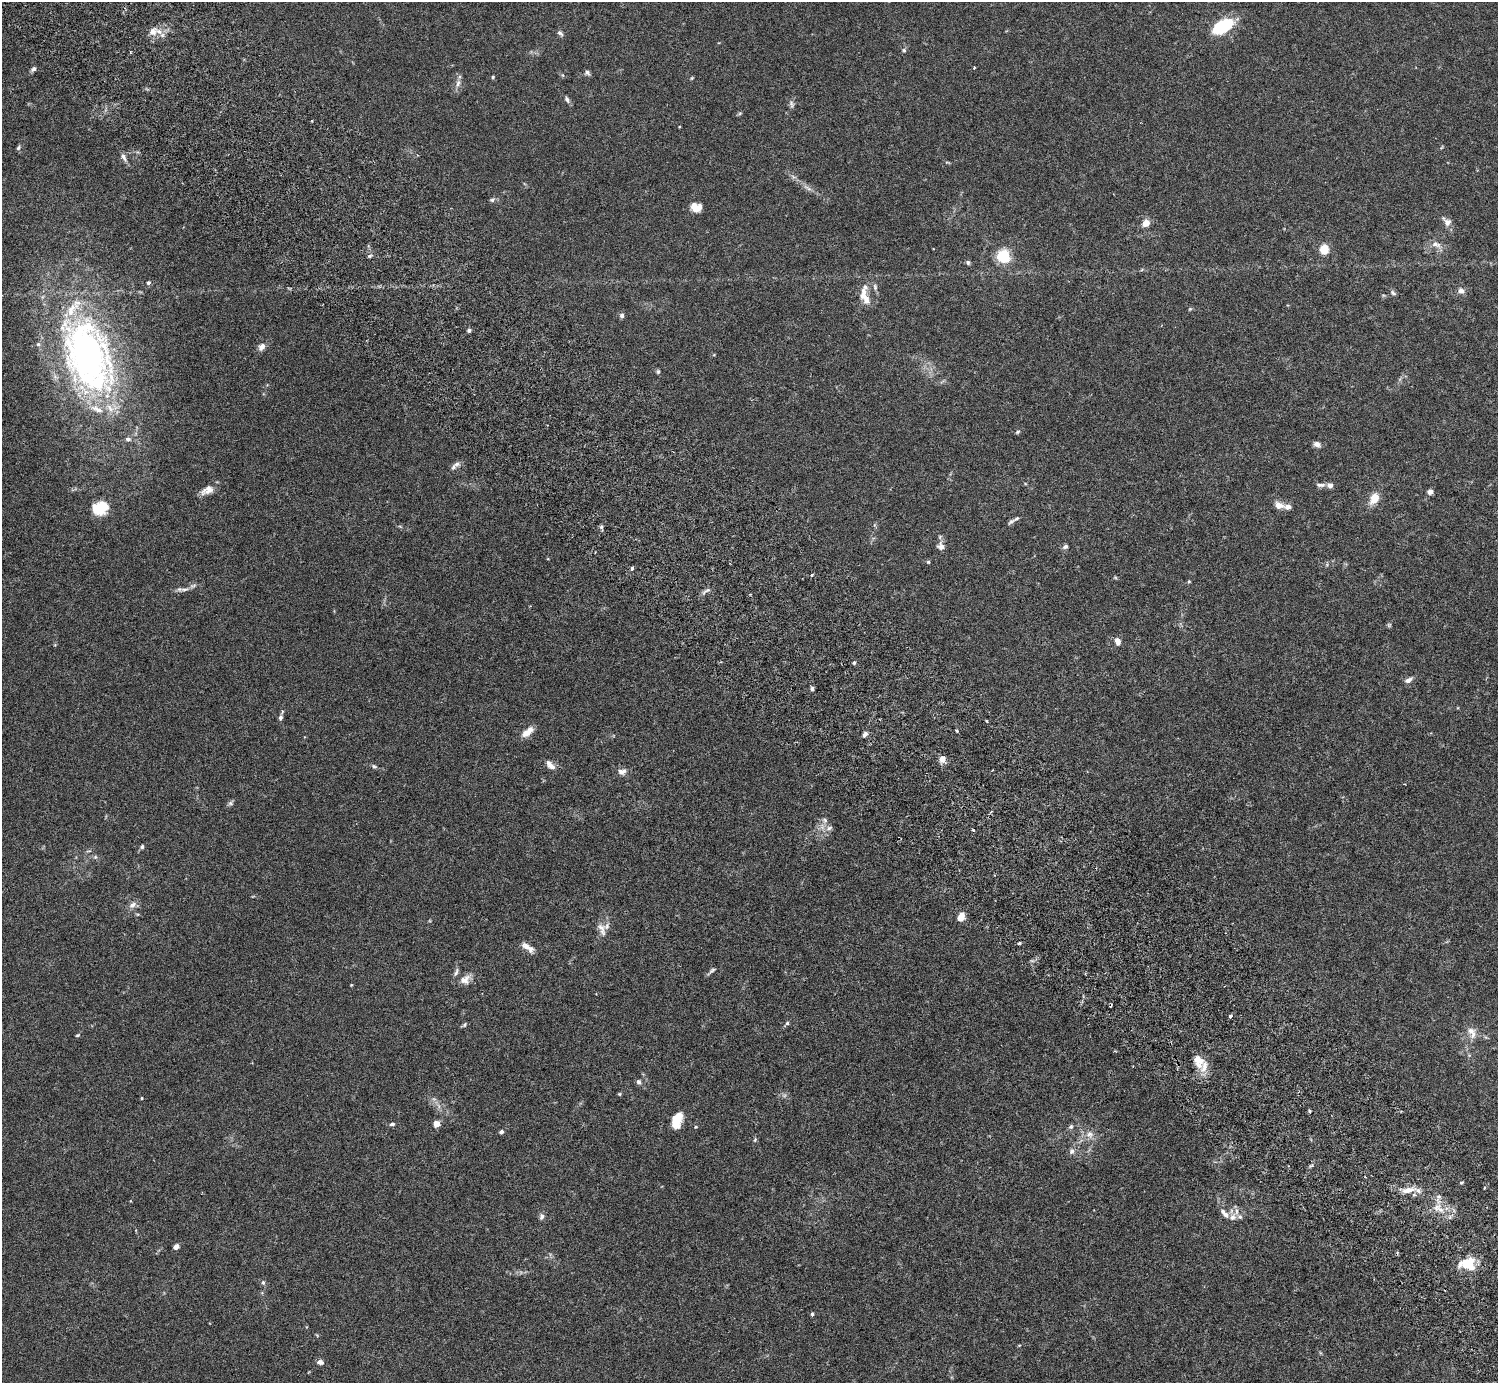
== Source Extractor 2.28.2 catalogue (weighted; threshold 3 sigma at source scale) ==
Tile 6 of 4 x 4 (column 2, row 2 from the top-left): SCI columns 1541-3036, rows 2968-4348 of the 6074 x 6074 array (HDU 1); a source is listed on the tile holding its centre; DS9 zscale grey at full resolution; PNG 1500 x 1385 px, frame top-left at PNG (2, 2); no overlay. Shown black and unused: <1% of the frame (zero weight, under 3 of 6 exposures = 3% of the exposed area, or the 3 px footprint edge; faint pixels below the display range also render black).
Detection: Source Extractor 2.28.2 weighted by HDU 2 'WHT'; one run over the whole footprint, this tile lists its part. Background 0.0146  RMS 0.002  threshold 0.00807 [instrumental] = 3 sigma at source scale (4.09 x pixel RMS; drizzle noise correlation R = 1.36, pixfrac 0.8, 0.05/0.05 arcsec/px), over >= 5 px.
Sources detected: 138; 1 inside a brighter object's white glare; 1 cosmic-ray / hot-pixel residue — not listed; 14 inside a brighter listed object's ellipse — not listed separately; the other 122 listed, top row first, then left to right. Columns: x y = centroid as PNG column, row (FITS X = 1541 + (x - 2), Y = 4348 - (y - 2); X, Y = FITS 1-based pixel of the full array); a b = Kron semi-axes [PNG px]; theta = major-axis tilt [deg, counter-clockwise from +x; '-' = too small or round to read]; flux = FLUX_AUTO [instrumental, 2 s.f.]
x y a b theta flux
1222 26 25 14 32 8.9
153 32 12 10 26 1.7
560 33 9 5 -39 0.44
904 50 6 5 - 0.32
130 52 3 2 - 0.16
33 69 7 5 38 0.53
587 72 8 6 -58 0.45
562 75 6 3 -70 0.21
493 77 4 4 - 0.22
692 78 5 4 - 0.18
458 83 12 6 73 0.82
567 100 9 6 -61 0.51
791 104 12 6 -75 0.54
740 113 6 4 19 0.23
312 121 2 2 - 0.13
18 148 7 5 59 0.35
124 157 14 6 -65 0.73
793 177 9 3 -21 0.34
807 188 15 4 -32 0.89
492 200 7 5 28 0.38
694 207 11 8 -79 1.8
1447 222 15 9 -46 1.1
1146 223 9 7 48 1.5
1436 244 16 8 -25 1.3
1324 249 7 6 - 3.9
370 256 6 4 21 0.3
1004 256 5 5 - 36
968 262 6 5 - 0.34
148 283 5 4 - 0.38
875 287 9 5 -80 0.49
1461 291 9 8 - 0.75
1393 293 8 6 -31 0.4
864 296 22 10 -70 2.2
1190 309 5 4 - 0.2
622 315 6 6 - 0.5
469 330 5 4 - 0.38
262 347 8 6 54 1.1
88 355 89 48 -69 75
714 355 5 3 - 0.15
658 371 6 5 - 0.27
1018 432 6 4 28 0.27
128 439 6 6 - 0.64
1317 444 9 6 -27 0.84
457 464 10 7 6 0.67
1320 485 13 5 0 0.58
1330 485 6 5 - 0.94
207 490 17 9 25 1.5
1430 492 5 5 - 0.93
1374 498 14 9 62 2.5
1279 505 13 9 -11 1.3
100 508 17 14 23 5.1
1016 519 13 5 31 0.63
601 527 6 5 - 0.34
941 546 10 9 - 1.1
1065 547 7 5 30 0.45
928 562 4 4 - 0.25
632 568 4 3 - 0.56
812 575 4 3 - 0.18
1115 577 5 5 - 0.21
1189 581 4 4 - 0.18
184 589 16 4 3 0.78
706 591 16 5 37 0.61
1389 625 6 6 - 0.27
1117 641 7 5 -72 1.5
854 662 4 4 - 0.25
1408 680 11 6 30 0.76
812 689 5 4 - 0.39
280 717 7 5 77 0.48
956 731 4 3 - 0.23
527 732 16 7 40 1.8
865 734 8 5 56 0.51
942 759 7 6 - 1.5
550 765 15 7 -46 1.1
374 766 7 5 -29 0.36
622 772 12 8 6 0.95
231 803 8 6 33 0.41
825 820 7 4 -46 0.38
829 828 10 7 28 0.76
973 830 3 3 - 0.26
142 847 5 4 - 0.34
95 857 6 5 - 0.3
132 905 11 7 31 0.93
961 917 11 7 67 1.6
601 927 14 9 -41 1.2
1019 943 4 3 - 0.29
527 947 16 6 -33 1.3
712 971 13 4 39 0.46
456 972 12 5 65 0.54
465 980 15 11 33 1.5
351 985 4 3 - 0.13
1230 1016 4 3 - 0.34
787 1023 6 5 - 0.3
464 1025 7 4 51 0.31
1471 1031 13 9 -14 1.3
78 1035 6 4 19 0.23
1198 1061 19 12 -69 2.5
639 1082 7 6 - 0.49
619 1094 5 4 - 0.2
142 1098 3 3 - 0.17
439 1106 7 4 -71 0.46
1309 1111 5 3 - 0.22
677 1120 15 8 71 3.8
392 1124 6 5 - 0.41
436 1124 6 6 - 1.3
1071 1127 6 6 - 0.41
501 1132 5 4 - 0.49
1090 1134 12 11 - 1.4
755 1140 5 4 - 0.29
1072 1151 9 7 -90 0.62
1365 1177 3 2 - 0.15
1462 1182 5 3 - 0.23
1408 1190 20 7 10 2.1
1439 1197 7 7 - 0.62
1436 1208 13 8 43 1.6
1223 1211 7 5 -14 0.45
542 1217 8 7 - 0.56
1233 1217 10 8 43 1
176 1247 4 4 - 1.5
1468 1264 20 14 4 4.4
263 1283 6 5 - 0.4
812 1314 4 4 - 0.23
320 1362 8 6 -10 0.68